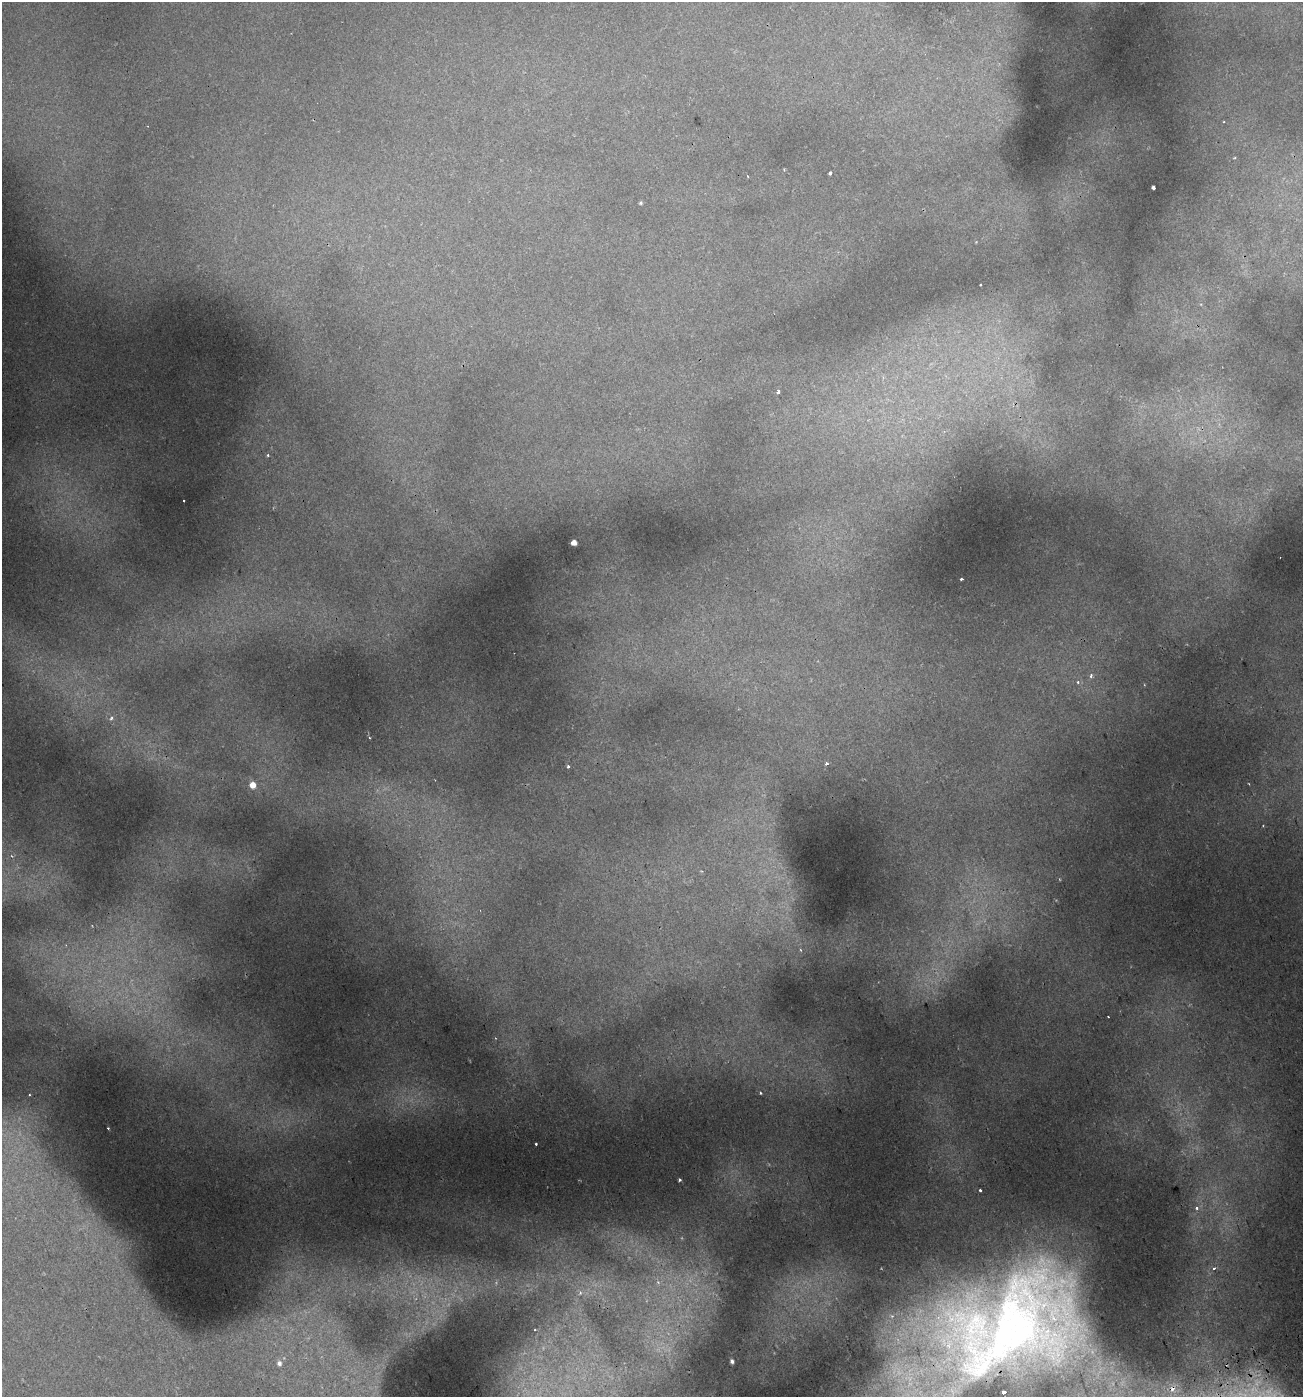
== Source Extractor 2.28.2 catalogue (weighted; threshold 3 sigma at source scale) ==
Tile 6 of 4 x 4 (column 2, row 2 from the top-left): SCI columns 1411-2711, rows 2850-4244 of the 5479 x 5695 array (HDU 1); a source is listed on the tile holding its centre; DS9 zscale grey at full resolution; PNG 1305 x 1399 px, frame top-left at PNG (2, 2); no overlay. Shown black and unused: <1% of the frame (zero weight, under 2 of 3 exposures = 3% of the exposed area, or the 3 px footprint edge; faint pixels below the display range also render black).
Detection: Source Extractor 2.28.2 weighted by HDU 2 'WHT'; one run over the whole footprint, this tile lists its part. Background 0.0307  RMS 0.0042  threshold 0.0189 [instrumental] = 3 sigma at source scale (4.5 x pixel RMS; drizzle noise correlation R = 1.50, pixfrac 1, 0.0396/0.0396 arcsec/px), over >= 5 px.
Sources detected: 35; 9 cosmic-ray / hot-pixel residue — not listed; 1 inside a brighter listed object's ellipse — not listed separately; the other 25 listed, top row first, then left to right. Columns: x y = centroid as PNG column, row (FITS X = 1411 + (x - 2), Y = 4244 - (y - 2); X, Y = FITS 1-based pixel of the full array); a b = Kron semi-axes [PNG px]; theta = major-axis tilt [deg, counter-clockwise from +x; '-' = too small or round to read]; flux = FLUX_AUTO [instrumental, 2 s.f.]
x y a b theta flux
784 170 3 2 - 0.35
830 173 4 3 - 1.9
1153 187 4 3 - 1.4
641 203 5 4 - 0.56
981 285 3 2 - 0.74
778 392 4 3 - 1.2
184 501 3 2 - 0.66
574 542 4 4 - 3.4
961 579 3 3 - 0.7
1091 675 6 4 85 0.92
111 718 6 5 - 0.85
826 763 5 4 - 0.73
568 766 3 3 - 0.89
252 785 6 6 - 4.7
760 1093 3 3 - 0.49
536 1144 3 3 - 1.3
679 1180 3 3 - 0.81
980 1190 3 3 - 1.7
1196 1208 5 5 - 1.3
1214 1268 4 4 - 1.3
658 1282 7 6 - 1.6
1011 1326 170 87 45 350
535 1330 3 2 - 0.58
732 1361 4 4 - 1.2
279 1363 6 5 - 1.2
Overlapping masked pixels (flux is a lower limit): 1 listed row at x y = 1011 1326
Isophote crosses this tile's border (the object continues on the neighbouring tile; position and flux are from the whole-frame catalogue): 1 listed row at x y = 1011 1326